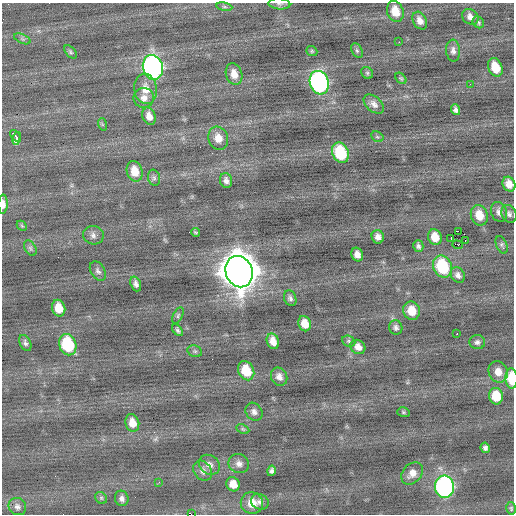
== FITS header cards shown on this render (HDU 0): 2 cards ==
NAXIS1  =                  512 / Axis length
NAXIS2  =                  512 / Axis length

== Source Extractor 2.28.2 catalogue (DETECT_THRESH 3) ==
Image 512 x 512 px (HDU 0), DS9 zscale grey, 1 PNG px = 1 image px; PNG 516 x 516 px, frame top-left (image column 1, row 512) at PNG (2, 3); each listed source drawn as its Kron ellipse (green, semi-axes under 4 px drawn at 4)
Background -0.104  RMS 0.82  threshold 2.45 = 3 sigma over >= 5 px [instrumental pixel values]
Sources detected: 96; all 96 listed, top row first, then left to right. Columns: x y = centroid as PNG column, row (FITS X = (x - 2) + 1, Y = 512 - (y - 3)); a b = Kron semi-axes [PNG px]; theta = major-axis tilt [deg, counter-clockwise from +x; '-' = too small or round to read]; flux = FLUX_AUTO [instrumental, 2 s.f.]
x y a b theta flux
279 4 11 5 -6 160
224 7 8 4 -8 110
395 11 11 8 -70 820
470 17 9 7 -40 330
420 21 9 6 -61 340
478 22 6 5 - 99
22 39 9 4 -23 120
399 42 2 2 - 91
357 50 8 5 -63 120
312 51 6 4 -21 75
453 51 11 7 -87 240
70 52 8 5 -47 100
153 67 12 10 -76 16000
495 67 9 6 -68 960
367 73 6 5 - 94
234 74 11 8 -73 550
401 78 6 4 -47 81
319 83 12 9 -72 15000
470 84 2 2 - 35
146 89 15 11 -81 760
144 98 10 10 - 390
374 104 12 7 -42 300
456 110 5 4 - 180
149 116 9 6 -69 420
102 124 6 4 -72 72
15 136 6 3 -49 410
377 137 7 4 -29 83
218 138 12 9 -71 570
17 139 7 3 78 460
340 153 10 8 -67 2600
135 171 10 7 -74 800
154 178 8 6 -75 130
226 180 7 6 - 210
509 184 7 6 - 500
3 204 9 4 89 310
499 212 10 8 -72 270
509 214 9 7 -64 180
479 215 10 8 -70 770
22 226 6 4 -44 76
458 231 3 2 - 2400
195 232 4 3 - 67
93 235 10 9 - 260
378 237 7 6 - 280
435 237 8 6 -68 720
451 239 4 2 - 1100
465 240 2 2 - 110
457 245 5 2 - 380
502 245 9 5 -66 120
418 246 6 5 - 140
30 248 8 5 -60 130
357 255 7 5 -68 340
442 267 11 9 -66 3100
98 271 10 7 -58 180
239 272 16 13 -70 130000
458 275 8 6 -57 230
136 284 8 5 -70 210
290 298 8 6 -68 170
59 308 8 6 -76 790
412 311 9 8 - 810
178 316 9 4 65 110
305 324 8 6 -69 620
396 327 7 6 - 160
178 330 7 4 -50 130
457 334 3 2 - 150
273 341 8 6 -70 530
349 341 7 5 -23 100
477 342 8 7 - 180
25 343 8 5 -63 150
68 345 11 8 -70 3200
358 347 8 6 -39 350
195 351 7 5 -20 110
246 371 10 8 -64 1300
498 372 11 9 -68 570
279 377 9 7 -59 320
511 378 10 6 -87 1700
496 396 8 7 - 1200
254 412 9 8 - 240
403 412 6 5 - 85
132 423 9 7 -73 550
243 429 7 4 -25 81
485 448 5 4 - 170
239 464 10 9 - 330
209 465 11 9 -37 310
203 471 11 8 -52 290
271 471 5 4 - 160
412 473 12 9 48 470
159 482 4 3 - 57
233 484 7 6 - 600
444 487 11 9 -86 15000
101 498 6 5 - 110
122 498 8 6 -74 220
260 502 9 7 -25 230
252 503 11 11 - 730
17 507 9 8 - 220
511 508 6 4 -76 82
191 514 2 2 - 940
At the frame edge (FLAGS 8, measured only in part): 5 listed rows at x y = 279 4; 509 184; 3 204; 511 378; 191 514